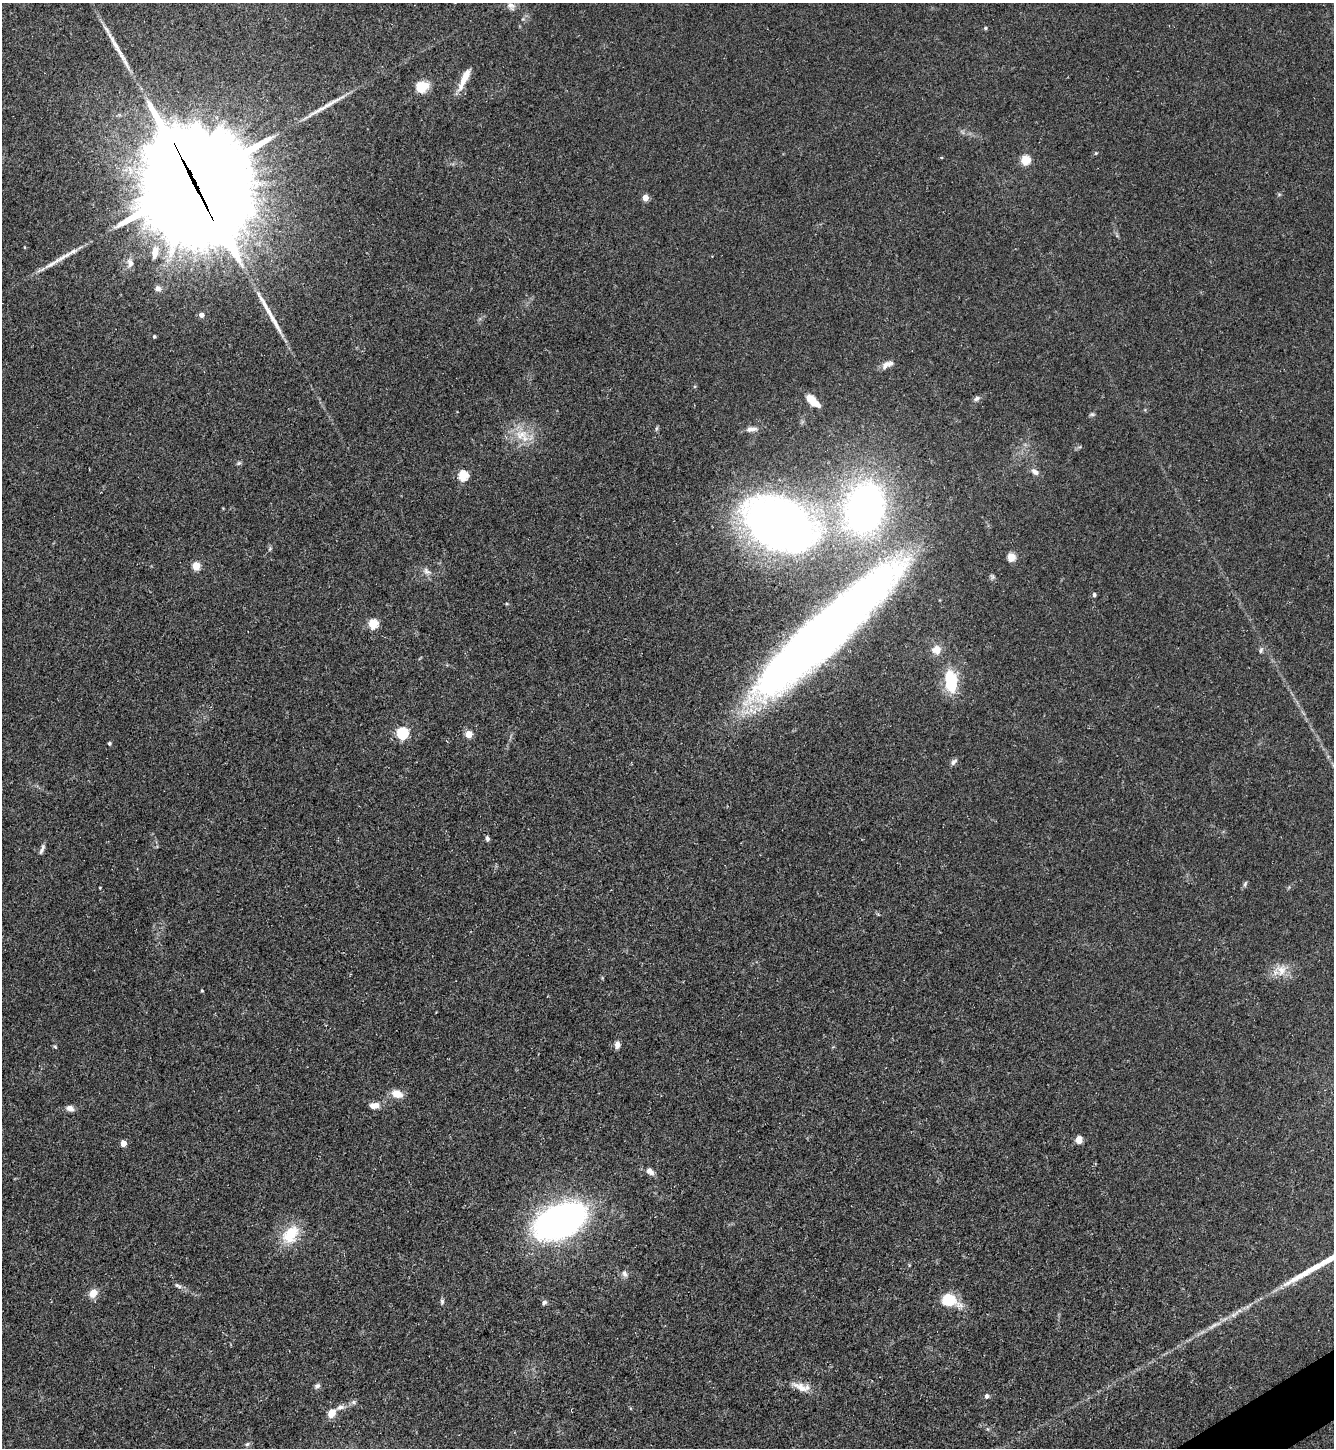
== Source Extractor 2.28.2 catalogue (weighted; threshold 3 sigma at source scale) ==
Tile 6 of 4 x 4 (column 2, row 2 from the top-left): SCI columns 1623-2954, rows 2891-4336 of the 5774 x 5783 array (HDU 1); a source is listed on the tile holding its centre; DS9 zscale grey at full resolution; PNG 1336 x 1450 px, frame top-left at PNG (2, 3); no overlay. Shown black and unused: <1% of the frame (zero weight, under 3 of 5 exposures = <1% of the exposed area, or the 3 px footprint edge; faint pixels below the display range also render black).
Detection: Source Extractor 2.28.2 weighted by HDU 2 'WHT'; one run over the whole footprint, this tile lists its part. Background 0.0627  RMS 0.0059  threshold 0.0266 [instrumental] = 3 sigma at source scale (4.5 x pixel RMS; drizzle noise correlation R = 1.50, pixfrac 1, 0.05/0.05 arcsec/px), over >= 5 px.
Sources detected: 79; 4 long thin detections or spike segments (spike, bleed or trail) — not listed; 3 inside a brighter listed object's ellipse — not listed separately; the other 72 listed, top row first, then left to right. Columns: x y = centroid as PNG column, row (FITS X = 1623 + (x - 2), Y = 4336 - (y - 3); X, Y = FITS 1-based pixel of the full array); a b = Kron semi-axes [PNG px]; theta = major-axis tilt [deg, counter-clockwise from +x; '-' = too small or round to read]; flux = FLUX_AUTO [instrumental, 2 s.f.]
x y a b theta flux
511 6 13 10 -50 3.5
985 28 5 4 - 0.76
464 79 27 7 64 9.6
422 87 14 12 20 11
1096 153 5 4 - 0.64
1025 160 5 5 - 30
194 182 44 39 -75 13000
645 198 4 4 - 8.6
24 247 4 3 - 0.48
155 250 10 8 64 5.8
63 257 27 6 29 6.7
130 263 10 8 -85 3.6
158 288 8 7 - 2.1
201 315 4 4 - 3.3
154 336 4 4 - 0.9
886 365 15 8 45 3.4
695 386 5 4 - 0.68
977 398 9 6 33 1.8
812 400 15 6 -44 11
1092 414 7 5 13 1
656 428 7 3 71 0.87
752 429 15 7 3 3.3
521 435 20 14 14 13
239 463 7 5 27 0.96
1035 472 10 7 -34 3.1
463 476 5 5 - 38
864 508 36 26 73 280
779 523 66 43 -24 420
270 549 7 5 69 0.99
1011 557 5 5 - 22
196 566 5 5 - 21
427 571 12 7 -38 3
992 577 9 5 -53 1.2
1094 595 5 4 - 1.4
373 624 5 5 - 37
824 633 151 28 43 690
937 649 10 10 - 6.8
1261 650 9 5 75 1.4
951 681 23 12 -83 30
402 733 6 5 - 68
469 734 5 4 - 13
109 743 4 4 - 0.95
954 762 10 6 45 1.9
487 839 5 4 - 2.1
42 849 13 4 66 2.1
1245 884 8 5 63 1.2
100 888 3 2 - 0.44
1281 970 17 16 - 8.6
202 991 3 3 - 0.68
617 1045 8 6 82 3.2
55 1047 6 4 -66 0.71
397 1094 13 9 -19 7.2
374 1105 12 7 8 5.1
70 1108 9 7 -21 3
1079 1140 5 5 - 11
123 1143 5 4 - 8.3
650 1171 11 8 -36 3.3
560 1221 33 19 25 350
290 1235 28 19 52 19
625 1273 9 7 -75 2.3
178 1286 12 6 -25 2
93 1293 9 8 - 6.3
949 1300 17 12 -20 21
442 1302 8 5 -89 1.2
544 1302 7 6 - 1.4
317 1386 7 6 - 1.9
801 1387 25 9 -26 6.8
987 1396 6 5 - 1.5
353 1402 8 6 20 1.5
340 1407 13 6 18 3.4
331 1413 10 7 59 6.4
247 1444 6 5 - 1.2
Overlapping masked pixels (flux is a lower limit): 1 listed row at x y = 194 182